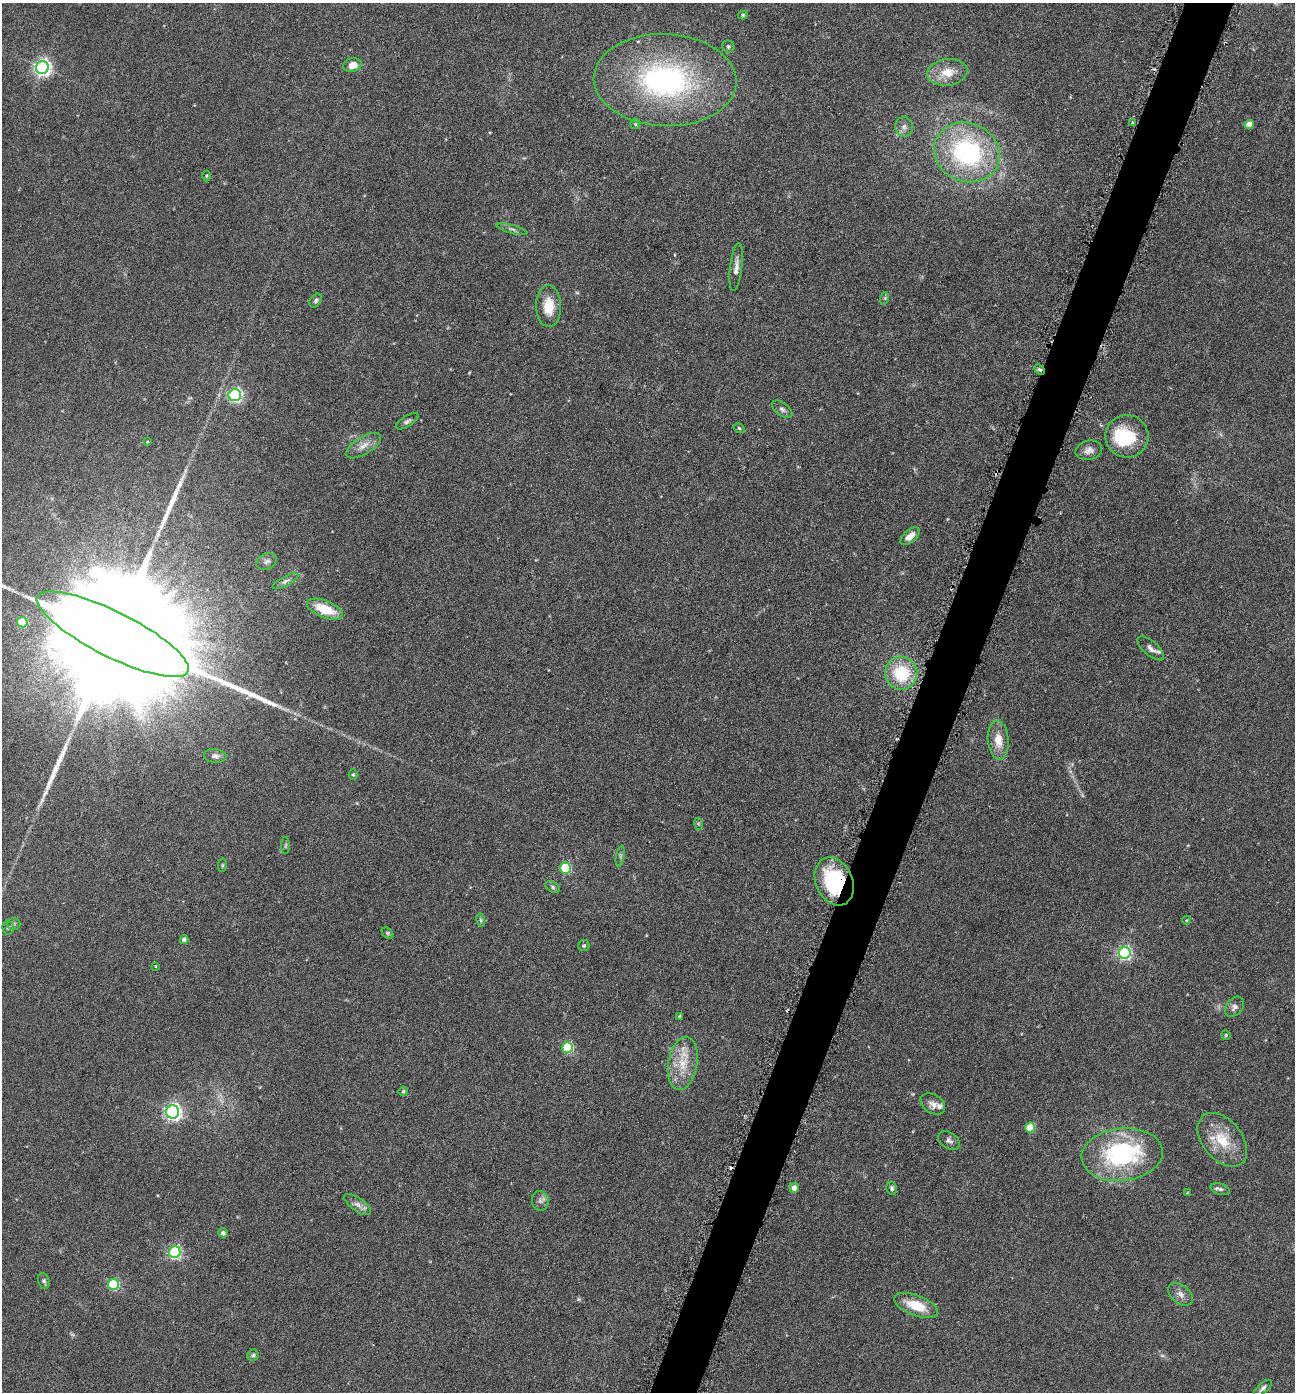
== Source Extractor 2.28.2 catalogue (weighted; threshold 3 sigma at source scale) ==
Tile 10 of 4 x 4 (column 2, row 3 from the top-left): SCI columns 1573-2865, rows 1396-2785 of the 5592 x 5569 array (HDU 1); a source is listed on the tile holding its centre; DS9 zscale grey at full resolution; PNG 1297 x 1394 px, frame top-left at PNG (2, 3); each listed source drawn as its Kron ellipse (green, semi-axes under 4 px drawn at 4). Shown black and unused: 4% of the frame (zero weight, under 3 of 6 exposures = <1% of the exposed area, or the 3 px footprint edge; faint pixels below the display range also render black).
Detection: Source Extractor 2.28.2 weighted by HDU 2 'WHT'; one run over the whole footprint, this tile lists its part. Background 0.117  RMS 0.0071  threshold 0.0289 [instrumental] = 3 sigma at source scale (4.09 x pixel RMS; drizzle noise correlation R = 1.36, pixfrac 0.8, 0.05/0.05 arcsec/px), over >= 5 px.
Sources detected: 92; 5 too faint to see at this stretch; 2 inside a brighter object's white glare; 3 cosmic-ray / hot-pixel residue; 2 long thin detections or spike segments (spike, bleed or trail) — neither listed nor drawn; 1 inside a brighter listed object's ellipse — not listed separately; the other 79 listed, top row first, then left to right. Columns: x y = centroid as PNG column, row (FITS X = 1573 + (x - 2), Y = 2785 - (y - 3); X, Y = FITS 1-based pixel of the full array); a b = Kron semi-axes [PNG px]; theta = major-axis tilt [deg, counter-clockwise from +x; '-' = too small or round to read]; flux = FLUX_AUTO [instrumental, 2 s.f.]
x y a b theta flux
743 15 4 3 - 0.85
728 46 6 5 - 1.3
352 65 9 7 15 6.8
42 68 6 6 - 260
947 72 20 13 8 12
665 80 71 46 -2 150
1132 123 3 2 - 0.92
635 124 5 4 - 0.81
1249 124 4 4 - 6.9
904 127 10 9 - 3.2
967 152 33 29 -23 100
206 176 5 3 - 0.68
512 229 16 4 -15 2.3
736 267 24 6 83 4.9
885 298 6 4 71 1
316 301 8 5 53 1.5
549 306 21 12 -89 14
1039 370 6 4 -44 1.4
235 395 6 6 - 140
782 409 11 6 -37 2.2
407 421 13 5 32 2
739 428 6 4 -32 1
1127 436 21 21 - 32
147 442 3 3 - 0.62
364 446 20 8 32 6.2
1089 450 13 9 13 4
910 536 12 6 39 6.1
267 562 11 7 25 2.7
285 581 14 5 28 2.4
325 609 19 8 -21 19
22 622 5 5 - 39
113 634 84 22 -27 87000
1151 648 16 7 -40 4
901 673 16 16 - 31
998 740 19 10 -85 9.9
215 756 11 6 -6 3
353 774 5 4 - 1
699 824 6 3 -70 0.73
285 845 8 4 89 1
620 856 10 3 79 1.3
222 865 7 3 82 0.78
566 868 5 5 - 46
834 881 25 18 -66 57
553 887 8 5 -29 1.4
481 920 7 4 -77 0.89
1187 920 4 3 - 0.5
13 924 7 6 - 1.4
8 928 7 5 -88 1.6
388 933 6 4 -42 1.1
184 940 4 4 - 2.7
584 946 5 5 - 1.2
1125 953 6 6 - 120
155 966 3 3 - 0.54
1234 1007 11 8 50 3.3
679 1016 4 4 - 0.95
1226 1035 5 4 - 0.79
568 1048 5 5 - 53
683 1063 27 14 80 17
403 1091 4 4 - 1
933 1104 13 9 -33 4.2
173 1112 6 6 - 230
1030 1128 5 5 - 23
949 1140 12 8 -33 2.7
1222 1140 31 19 -51 21
1122 1155 41 26 6 93
794 1188 5 4 - 5.5
892 1188 6 5 - 1.5
1220 1189 10 5 -17 1.8
1187 1193 3 2 - 0.51
540 1201 10 8 -83 2.9
358 1205 16 6 -35 3.7
223 1233 5 4 - 2
175 1252 6 6 - 100
44 1281 8 5 -71 1.6
113 1285 5 5 - 61
1181 1294 14 9 -40 3.9
916 1305 23 10 -21 17
253 1355 6 5 - 1.1
1263 1388 11 5 43 2.2
Overlapping masked pixels (flux is a lower limit): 2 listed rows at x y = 1039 370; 834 881